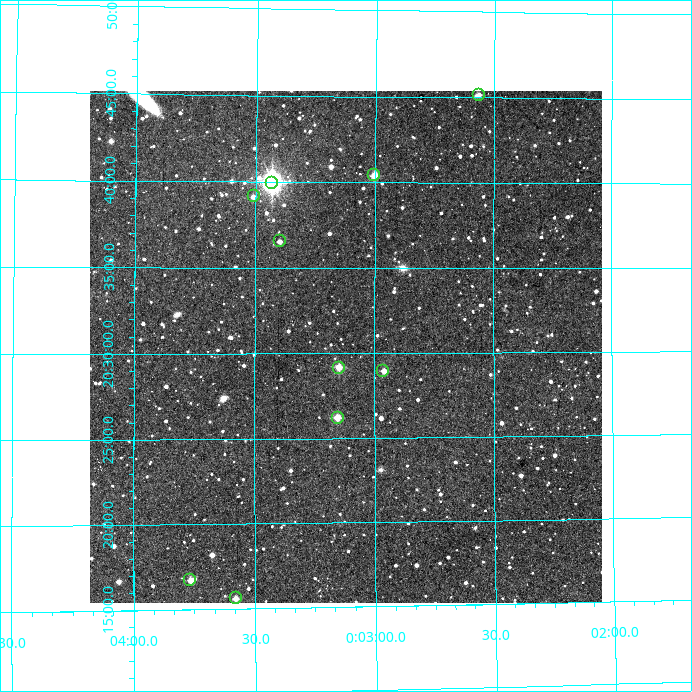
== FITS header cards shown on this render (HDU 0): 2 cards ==
NAXIS1  =                  512
NAXIS2  =                  512

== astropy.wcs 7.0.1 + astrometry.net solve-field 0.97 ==
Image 512 x 512 px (HDU 0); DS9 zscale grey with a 90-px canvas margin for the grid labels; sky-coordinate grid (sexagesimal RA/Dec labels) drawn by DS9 from the SOLVED WCS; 10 Tycho-2 reference stars matched to detected sources circled (green)
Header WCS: RA---TAN/DEC--TAN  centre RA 00:03:07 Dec +20:30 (0.78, +20.51 deg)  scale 3.52 arcsec/px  FOV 30.0' x 30.0'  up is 0 deg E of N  parity normal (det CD < 0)
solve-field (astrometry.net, Tycho-2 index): VERIFIED the header's WCS against the Tycho-2 star catalogue (10 matches, 0 conflicts) and refined it, rather than solving blind
Solved WCS: RA---TAN-SIP/DEC--TAN-SIP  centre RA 00:03:07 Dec +20:30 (0.78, +20.51 deg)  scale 3.52 arcsec/px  FOV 30.1' x 30.1'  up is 0 deg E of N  parity normal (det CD < 0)
The solver's refit moves the header's centre by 1.8 arcsec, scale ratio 1.002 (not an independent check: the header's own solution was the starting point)
Tycho-2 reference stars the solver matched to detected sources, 10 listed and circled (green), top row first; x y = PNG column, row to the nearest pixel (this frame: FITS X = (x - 90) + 1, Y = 512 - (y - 91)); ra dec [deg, ICRS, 3 dp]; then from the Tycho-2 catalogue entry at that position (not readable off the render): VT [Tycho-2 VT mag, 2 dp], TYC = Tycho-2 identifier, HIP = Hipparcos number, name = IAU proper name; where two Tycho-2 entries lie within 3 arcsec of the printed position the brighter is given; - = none
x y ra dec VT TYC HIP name
479 95 0.641 +20.753 12.43 1184-127-1 - -
374 175 0.751 +20.674 10.73 1184-373-1 - -
272 183 0.858 +20.666 7.55 1184-31-1 276 -
254 196 0.877 +20.653 12.38 1184-157-1 - -
280 241 0.850 +20.609 12.81 1184-529-1 - -
339 368 0.787 +20.486 11.47 1184-1271-1 - -
383 371 0.741 +20.483 11.86 1184-1147-1 - -
338 418 0.788 +20.437 11.20 1184-1011-1 - -
190 580 0.942 +20.278 11.17 1184-1010-1 - -
236 598 0.895 +20.260 12.23 1184-380-1 - -